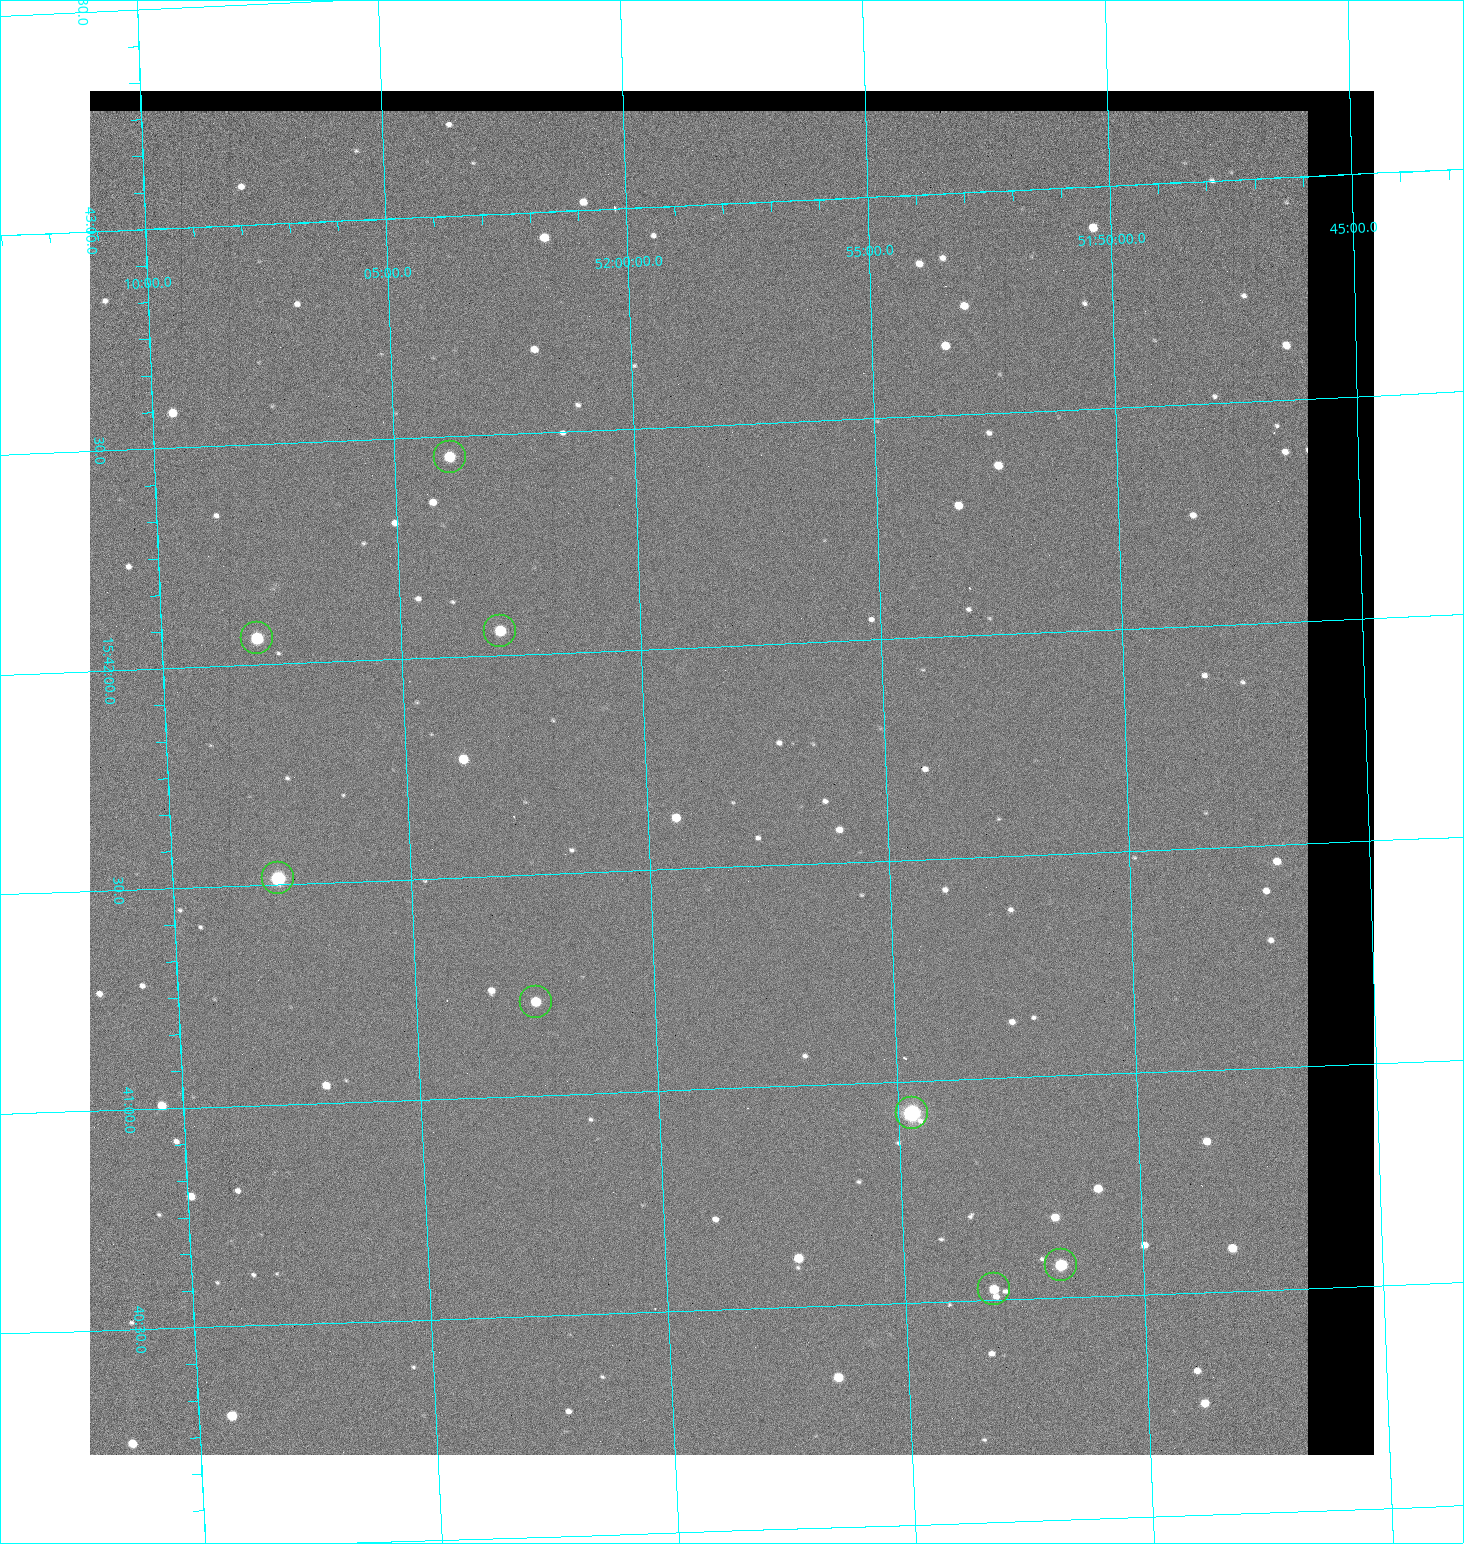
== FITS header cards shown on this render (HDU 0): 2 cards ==
NAXIS1  =                 1284 / length of data axis 1
NAXIS2  =                 1364 / length of data axis 2

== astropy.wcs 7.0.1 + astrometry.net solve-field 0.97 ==
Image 1284 x 1364 px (HDU 0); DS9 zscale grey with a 90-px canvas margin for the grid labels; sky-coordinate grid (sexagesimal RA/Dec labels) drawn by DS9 from the SOLVED WCS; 8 Tycho-2 reference stars matched to detected sources circled (green)
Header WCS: RA---TAN/DEC--TAN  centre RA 15:41:43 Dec +51:58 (235.43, +51.97 deg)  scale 1.26 arcsec/px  FOV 26.9' x 28.5'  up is +92 deg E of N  parity flipped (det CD > 0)
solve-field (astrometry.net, Tycho-2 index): VERIFIED the header's WCS against the Tycho-2 star catalogue (8 matches, 0 conflicts) and refined it, rather than solving blind
Solved WCS: RA---TAN-SIP/DEC--TAN-SIP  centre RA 15:41:43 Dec +51:58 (235.43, +51.97 deg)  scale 1.25 arcsec/px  FOV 26.8' x 28.5'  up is +92 deg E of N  parity flipped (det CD > 0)
The solver's refit moves the header's centre by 0.52 arcsec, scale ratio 0.997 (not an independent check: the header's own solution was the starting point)
Tycho-2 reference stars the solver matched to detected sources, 8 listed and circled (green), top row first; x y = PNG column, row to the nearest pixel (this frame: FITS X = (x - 90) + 1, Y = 1364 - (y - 91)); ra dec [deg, ICRS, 3 dp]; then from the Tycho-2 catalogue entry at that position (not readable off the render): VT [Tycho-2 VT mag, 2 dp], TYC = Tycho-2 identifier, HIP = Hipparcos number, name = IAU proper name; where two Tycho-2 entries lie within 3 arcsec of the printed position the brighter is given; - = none
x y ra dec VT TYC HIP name
450 457 235.614 +52.064 11.61 3489-1132-1 - -
500 631 235.514 +52.049 11.19 3489-1407-1 - -
257 638 235.515 +52.133 11.12 3489-1380-1 - -
278 878 235.378 +52.130 9.31 3489-1322-1 76850 -
536 1002 235.303 +52.042 11.52 3489-958-1 - -
912 1113 235.232 +51.912 9.59 3489-824-1 - -
1061 1265 235.143 +51.862 10.97 3489-1016-1 - -
994 1289 235.131 +51.886 12.29 3489-908-1 - -